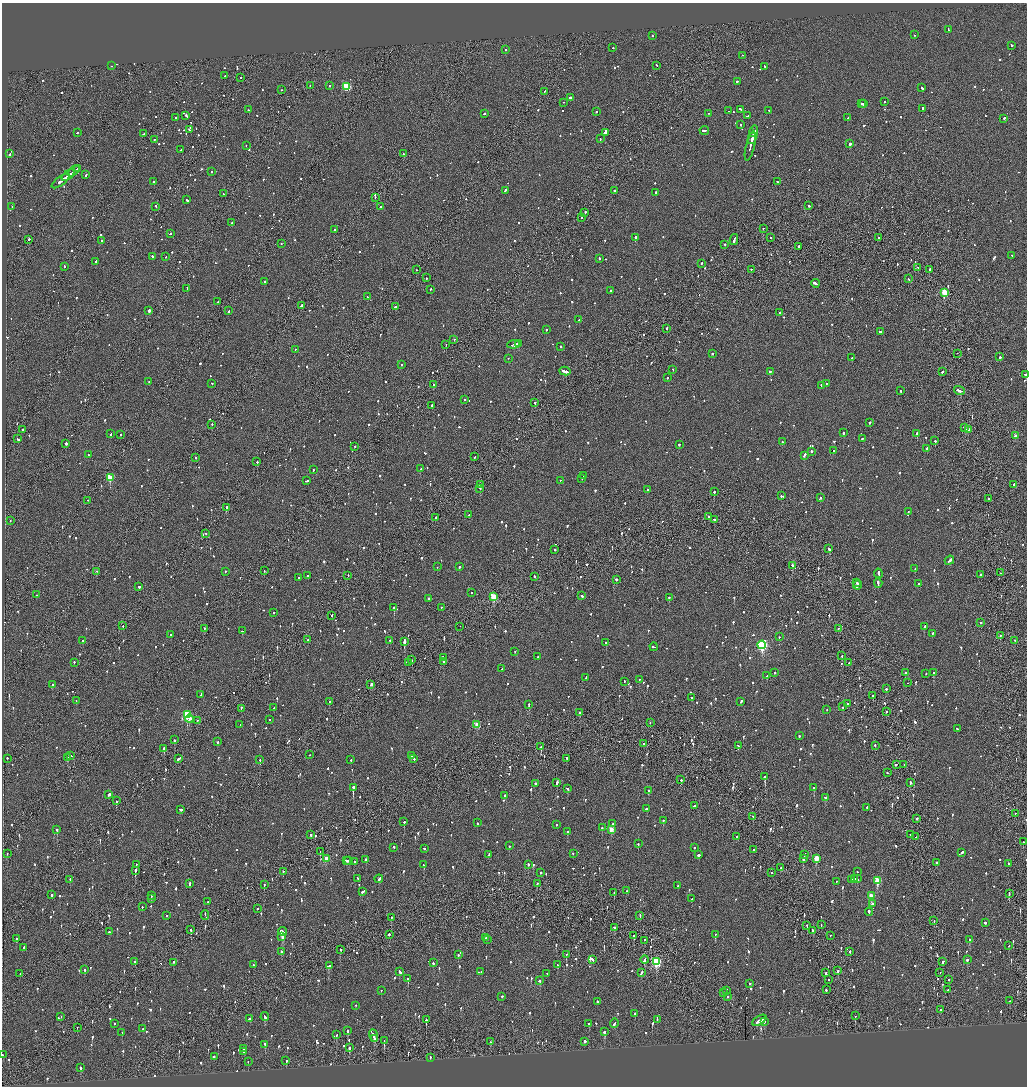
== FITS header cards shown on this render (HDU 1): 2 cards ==
NAXIS1  =                 2050
NAXIS2  =                 2168

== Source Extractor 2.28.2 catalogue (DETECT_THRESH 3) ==
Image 2050 x 2168 px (HDU 1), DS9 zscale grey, zoomed out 1/2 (1 PNG px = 2 x 2 image px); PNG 1029 x 1088 px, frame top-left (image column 2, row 2167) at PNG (2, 3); each listed source drawn as its Kron ellipse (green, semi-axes under 4 px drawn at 4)
Background -0.0812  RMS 0.062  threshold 0.187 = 3 sigma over >= 5 px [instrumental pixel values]
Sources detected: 1589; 61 cannot appear on this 1/2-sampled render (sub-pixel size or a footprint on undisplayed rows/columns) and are neither listed nor drawn; of the other 1528, the 500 brightest by FLUX_AUTO listed and drawn (1028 fainter detections omitted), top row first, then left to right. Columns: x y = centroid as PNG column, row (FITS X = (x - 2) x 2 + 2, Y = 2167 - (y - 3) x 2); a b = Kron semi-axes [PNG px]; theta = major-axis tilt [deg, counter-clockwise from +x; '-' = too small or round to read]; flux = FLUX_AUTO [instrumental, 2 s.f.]
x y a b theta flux
948 30 4 2 - 130
914 35 2 2 - 92
652 36 2 2 - 67
1012 45 2 2 - 120
613 48 2 2 - 89
505 49 2 2 - 82
742 55 2 1 - 64
657 65 2 2 - 79
112 66 2 2 - 98
765 66 3 2 - 170
225 76 2 2 - 72
240 77 2 2 - 73
737 81 3 2 - 100
310 86 2 2 - 70
329 86 2 2 - 120
346 87 3 3 - 640
922 88 3 2 - 150
281 90 2 1 - 73
545 91 2 1 - 66
570 97 2 2 - 180
563 102 2 1 - 66
884 102 2 1 - 65
861 103 2 2 - 190
863 104 2 1 - 520
923 108 2 2 - 89
741 109 4 2 - 190
248 110 2 2 - 67
769 110 2 2 - 77
596 111 2 2 - 210
729 111 2 1 - 260
708 113 2 1 - 94
484 114 3 2 - 75
186 115 2 2 - 100
748 116 3 2 - 130
176 117 2 2 - 73
848 118 2 2 - 130
1004 118 3 2 - 170
741 125 2 2 - 110
189 130 3 2 - 73
704 130 4 2 - 160
754 131 6 2 76 210
77 132 2 2 - 120
605 132 4 2 - 280
144 134 3 1 - 83
600 138 2 2 - 130
752 139 5 2 - 280
154 140 2 2 - 84
850 144 2 2 - 1300
246 146 2 2 - 78
750 146 15 2 76 420
181 150 2 2 - 68
10 154 2 2 - 250
403 154 2 2 - 100
77 168 4 1 - 190
73 171 7 2 39 380
211 172 2 2 - 150
68 175 8 1 37 370
86 175 3 2 - 110
61 181 11 2 36 410
154 181 2 2 - 70
777 182 3 2 - 140
505 190 3 2 - 170
614 191 2 2 - 78
656 192 2 2 - 85
223 194 2 2 - 60
375 198 2 1 - 72
187 200 3 2 - 130
12 206 2 1 - 74
156 206 2 2 - 100
380 206 2 2 - 120
809 206 2 2 - 78
585 212 2 2 - 95
581 217 2 1 - 69
232 223 2 2 - 71
763 228 2 1 - 61
334 229 2 2 - 67
170 233 2 2 - 84
635 237 2 2 - 970
771 238 2 2 - 61
879 238 2 2 - 74
29 239 2 2 - 310
102 240 2 2 - 95
734 240 5 2 - 330
281 243 2 2 - 64
725 244 2 2 - 77
799 246 2 2 - 180
1012 255 2 2 - 76
152 257 4 2 - 100
165 257 2 2 - 81
599 259 2 2 - 130
96 261 3 2 - 140
702 263 2 2 - 250
64 267 3 1 - 77
918 267 2 2 - 68
751 269 2 2 - 72
929 269 2 2 - 190
416 270 2 1 - 65
426 278 2 2 - 65
908 279 2 2 - 82
264 281 2 2 - 140
815 283 4 2 - 300
187 289 3 2 - 140
430 289 2 2 - 86
611 290 2 2 - 160
944 292 3 3 - 560
367 297 2 2 - 59
217 302 2 2 - 81
301 305 3 2 - 260
395 307 4 2 - 110
149 311 2 2 - 1300
229 311 2 2 - 91
779 313 2 2 - 160
579 320 2 2 - 100
667 328 2 2 - 80
546 330 2 2 - 200
880 332 2 2 - 230
454 340 2 1 - 140
518 343 3 2 - 180
446 344 2 1 - 120
514 344 6 2 4 320
561 346 2 2 - 150
295 349 2 2 - 64
957 353 2 1 - 69
712 354 2 2 - 99
1000 357 2 2 - 460
508 358 2 2 - 77
852 358 3 2 - 270
402 365 2 2 - 83
673 369 2 2 - 63
565 371 6 2 -13 420
770 371 2 2 - 270
943 371 3 2 - 93
1025 374 2 2 - 220
667 378 2 2 - 86
149 382 2 2 - 59
212 383 2 2 - 61
826 383 2 2 - 160
434 385 2 2 - 86
821 385 3 2 - 120
959 390 5 2 - 350
901 391 2 2 - 120
464 399 2 2 - 72
535 403 2 2 - 180
432 405 2 2 - 95
870 422 2 2 - 340
212 424 2 2 - 76
965 427 3 2 - 550
22 429 2 2 - 170
968 429 2 2 - 330
843 433 2 2 - 190
111 434 2 2 - 92
917 434 3 2 - 560
121 435 2 2 - 80
1015 436 3 2 - 91
862 438 2 2 - 86
18 439 2 2 - 100
935 441 2 2 - 120
782 442 2 2 - 66
66 443 2 2 - 810
679 444 2 2 - 190
355 446 2 2 - 65
927 448 3 2 - 120
833 451 2 2 - 140
811 452 2 2 - 260
88 455 2 2 - 76
804 455 4 2 - 160
475 457 2 1 - 100
196 458 2 2 - 60
257 462 2 2 - 140
420 469 2 1 - 120
313 470 2 2 - 68
584 476 2 2 - 210
110 478 3 3 - 430
582 478 2 2 - 74
560 480 2 2 - 91
307 481 3 2 - 120
1014 484 2 1 - 74
481 485 2 2 - 310
480 488 2 2 - 79
647 489 2 2 - 100
714 492 2 2 - 340
781 496 2 1 - 60
820 498 2 2 - 160
989 499 2 2 - 200
88 500 2 1 - 58
226 507 2 2 - 510
908 512 2 2 - 120
469 515 2 2 - 75
435 517 2 1 - 220
708 517 2 2 - 200
714 519 2 2 - 160
10 520 2 1 - 81
206 533 2 2 - 95
829 549 4 2 - 150
555 550 2 2 - 260
949 560 5 2 - 170
792 565 2 2 - 230
437 567 2 2 - 91
459 567 2 2 - 79
915 569 2 2 - 77
97 571 2 1 - 120
225 571 2 2 - 250
264 571 2 1 - 130
878 573 4 2 - 200
1000 573 2 1 - 69
980 574 2 2 - 160
348 575 2 2 - 72
308 576 2 2 - 78
534 576 2 2 - 120
299 578 2 2 - 64
616 579 2 2 - 190
857 582 2 2 - 170
878 583 5 2 - 180
919 583 2 2 - 64
857 585 4 2 - 240
139 587 2 2 - 79
472 593 2 2 - 140
37 595 2 2 - 62
582 595 3 2 - 170
493 596 3 3 - 570
669 597 2 2 - 140
429 598 2 2 - 470
441 607 2 2 - 150
394 608 2 2 - 560
274 612 2 2 - 90
331 615 2 2 - 69
981 622 2 2 - 61
123 626 2 2 - 78
460 626 2 1 - 65
924 627 3 2 - 160
838 628 2 1 - 78
204 629 3 2 - 74
242 631 2 2 - 83
932 633 2 2 - 79
171 635 2 2 - 130
1000 635 2 1 - 150
779 637 2 2 - 82
83 640 2 2 - 110
308 640 2 2 - 230
390 640 2 2 - 130
1015 640 2 1 - 110
404 642 4 2 - 480
606 642 2 2 - 230
762 645 4 3 - 1700
654 647 4 2 - 130
515 651 2 2 - 79
538 656 3 2 - 170
842 656 2 2 - 89
443 658 3 2 - 99
412 660 2 2 - 87
443 661 2 2 - 330
74 662 2 2 - 130
409 663 2 2 - 80
849 663 2 1 - 58
502 669 3 2 - 65
905 672 2 2 - 130
775 673 2 2 - 140
933 673 2 2 - 480
926 674 2 2 - 83
767 676 3 2 - 68
586 677 2 2 - 72
639 679 2 2 - 68
624 681 2 2 - 62
908 683 3 1 - 110
53 684 2 2 - 140
371 684 3 2 - 300
886 689 2 2 - 130
201 694 4 2 - 140
873 695 2 1 - 250
692 697 2 1 - 190
76 701 2 2 - 59
329 701 2 2 - 75
741 701 3 2 - 170
529 704 2 2 - 140
847 704 2 2 - 300
843 707 2 2 - 78
241 708 3 1 - 130
274 708 2 2 - 140
827 709 2 2 - 60
886 711 2 1 - 200
580 712 2 2 - 320
187 715 3 3 - 900
190 719 4 2 - 98
197 720 2 2 - 83
269 720 2 2 - 65
650 722 2 1 - 63
240 724 2 1 - 180
477 724 3 3 - 200
957 729 2 2 - 97
799 736 2 2 - 58
174 740 2 2 - 300
218 742 2 2 - 61
644 744 2 2 - 660
875 745 2 2 - 77
738 746 3 2 - 71
541 747 2 1 - 260
164 748 2 2 - 320
309 755 2 1 - 75
411 755 2 2 - 180
71 756 3 2 - 90
67 757 4 2 - 170
7 758 2 1 - 90
179 758 4 2 - 160
414 758 2 2 - 97
567 758 3 2 - 93
260 760 2 2 - 89
351 760 2 2 - 69
896 764 2 2 - 160
904 764 2 1 - 76
887 773 2 2 - 78
765 777 3 2 - 630
681 780 2 2 - 230
910 782 2 2 - 84
535 783 2 2 - 82
557 783 4 2 - 260
353 787 3 2 - 530
567 788 3 2 - 100
814 788 2 2 - 160
648 791 3 2 - 98
109 794 3 2 - 140
504 795 2 2 - 270
825 797 2 2 - 110
116 801 2 2 - 170
694 805 2 2 - 73
867 807 2 2 - 110
647 808 3 2 - 190
180 809 3 2 - 210
1015 813 2 1 - 67
753 816 2 2 - 79
917 818 2 1 - 610
663 820 2 2 - 68
404 822 2 2 - 230
477 823 2 2 - 160
613 823 3 2 - 78
556 825 2 2 - 61
602 828 2 2 - 120
57 829 2 2 - 620
611 829 3 3 - 190
567 832 2 2 - 230
311 835 3 2 - 190
910 835 2 1 - 89
737 837 2 2 - 96
916 837 3 2 - 110
1023 842 2 1 - 220
638 844 2 2 - 78
509 846 2 2 - 71
394 847 2 2 - 120
694 847 2 2 - 75
424 848 2 2 - 120
754 850 2 2 - 170
320 851 2 1 - 120
961 852 3 2 - 170
573 853 2 2 - 110
7 854 2 1 - 76
489 854 3 2 - 130
698 855 3 2 - 130
804 855 3 1 - 290
326 858 3 3 - 130
816 858 3 3 - 320
365 859 2 2 - 160
803 859 3 2 - 130
346 860 2 1 - 110
349 861 2 2 - 190
355 861 2 2 - 81
936 862 2 2 - 61
1008 863 2 2 - 63
136 864 2 1 - 110
528 864 2 2 - 110
423 865 3 2 - 82
781 868 2 2 - 62
135 870 3 2 - 260
283 871 2 2 - 94
541 872 2 2 - 120
857 872 2 2 - 120
771 873 2 2 - 81
855 878 2 2 - 75
70 879 2 2 - 79
358 879 2 2 - 110
379 879 4 2 - 220
852 879 2 2 - 93
857 879 2 2 - 68
877 880 4 3 - 380
836 881 2 2 - 61
190 883 2 2 - 110
537 883 2 2 - 140
264 885 2 2 - 81
678 885 2 2 - 100
363 891 4 2 - 130
626 891 2 2 - 110
614 893 3 1 - 210
1009 894 3 1 - 150
51 895 2 2 - 820
152 896 2 2 - 120
871 896 3 3 - 300
151 898 2 2 - 65
692 899 2 2 - 79
208 902 2 2 - 76
872 904 2 2 - 110
142 907 2 2 - 120
257 909 2 2 - 65
869 912 4 2 - 180
205 915 4 2 - 460
640 915 3 2 - 60
167 916 2 2 - 110
391 917 2 2 - 200
934 920 2 1 - 59
985 922 2 2 - 100
807 925 2 2 - 59
821 925 2 1 - 60
614 927 2 2 - 79
191 929 2 1 - 260
283 931 4 2 - 1200
813 931 3 2 - 160
109 932 2 2 - 93
389 934 2 2 - 240
715 934 2 2 - 79
634 935 2 2 - 160
831 935 2 1 - 73
282 937 4 3 - 74
486 938 2 2 - 130
16 939 3 2 - 66
487 939 2 1 - 270
645 940 2 2 - 140
970 940 2 2 - 120
1009 946 2 2 - 100
24 947 2 2 - 72
341 949 2 2 - 84
850 951 2 1 - 110
281 952 3 2 - 170
566 954 2 2 - 280
458 955 2 2 - 80
593 959 3 2 - 140
967 959 2 2 - 73
645 960 4 2 - 130
135 961 2 2 - 73
656 961 4 3 - 1200
943 961 2 2 - 62
173 962 2 1 - 100
433 963 2 2 - 60
254 965 2 1 - 99
557 965 3 2 - 62
329 966 4 2 - 130
85 970 2 2 - 71
399 971 4 2 - 110
838 971 3 2 - 93
481 972 2 2 - 100
641 972 4 2 - 120
940 972 2 1 - 65
20 973 2 1 - 66
547 973 2 2 - 100
826 973 2 2 - 96
408 978 3 2 - 140
828 979 2 1 - 61
948 980 2 2 - 76
539 981 3 2 - 87
750 983 2 2 - 61
381 990 2 2 - 60
727 990 3 2 - 110
826 990 2 2 - 90
947 990 2 2 - 73
723 992 2 2 - 75
502 996 2 2 - 120
727 997 2 2 - 69
597 1001 2 2 - 120
1010 1001 2 2 - 86
356 1005 2 1 - 84
940 1010 3 2 - 230
635 1013 2 2 - 110
61 1016 2 1 - 160
855 1016 2 1 - 110
265 1017 4 2 - 120
249 1019 2 2 - 130
657 1019 2 2 - 72
426 1020 2 2 - 320
759 1020 8 2 31 340
764 1021 2 2 - 86
114 1023 2 2 - 270
589 1023 2 2 - 160
614 1023 5 2 - 160
77 1027 2 1 - 60
143 1029 2 2 - 62
348 1031 2 2 - 270
605 1031 3 2 - 140
122 1032 2 2 - 74
336 1035 3 2 - 100
373 1035 6 2 -72 280
374 1038 2 1 - 100
384 1040 3 1 - 100
585 1041 2 2 - 310
490 1042 2 2 - 60
265 1044 2 2 - 100
349 1048 3 2 - 220
244 1049 2 2 - 100
244 1051 3 2 - 170
2 1055 2 2 - 93
214 1056 2 2 - 210
430 1057 2 1 - 120
286 1060 2 2 - 87
248 1061 2 1 - 99
80 1068 2 2 - 110
At the frame edge (FLAGS 8, measured only in part): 2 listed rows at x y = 1025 374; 2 1055
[1028 fainter detections neither listed nor drawn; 61 sub-pixel or undisplayed-footprint detections neither listed nor drawn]